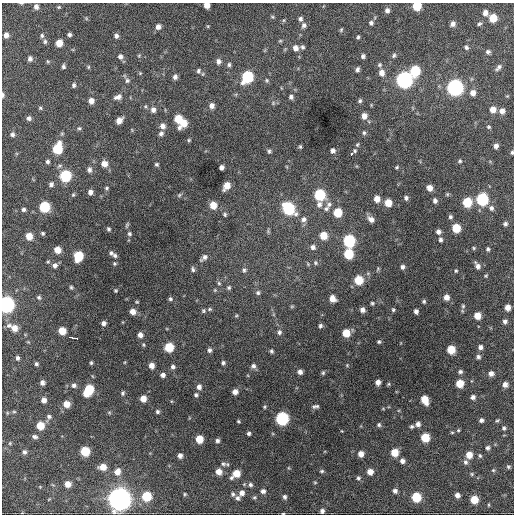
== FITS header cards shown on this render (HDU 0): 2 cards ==
NAXIS1  =                  512 / Axis length
NAXIS2  =                  512 / Axis length

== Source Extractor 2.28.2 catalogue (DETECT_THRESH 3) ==
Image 512 x 512 px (HDU 0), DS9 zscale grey, 1 PNG px = 1 image px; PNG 516 x 516 px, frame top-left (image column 1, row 512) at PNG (2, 3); no overlay
Background 1530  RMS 36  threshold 108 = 3 sigma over >= 5 px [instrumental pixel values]
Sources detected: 287; all 287 listed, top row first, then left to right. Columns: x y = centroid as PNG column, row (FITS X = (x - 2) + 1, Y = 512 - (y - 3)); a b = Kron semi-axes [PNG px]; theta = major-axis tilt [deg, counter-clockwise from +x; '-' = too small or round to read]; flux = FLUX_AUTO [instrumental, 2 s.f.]
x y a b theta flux
21 3 5 3 - 2.2e+03
207 5 5 5 - 1.9e+04
417 6 6 6 - 7.0e+04
36 7 6 5 - 8.9e+03
59 7 5 4 - 2.7e+03
387 10 5 5 - 8.1e+03
485 13 6 6 - 1.2e+04
272 17 6 3 -45 2.7e+03
86 18 5 3 - 2.6e+03
493 18 6 6 - 4.4e+04
300 19 5 4 - 6.0e+03
371 23 6 5 - 5.5e+03
453 24 5 5 - 9.9e+03
479 24 5 5 - 4.4e+03
304 25 7 6 - 7.1e+03
208 26 5 3 - 2.2e+03
158 27 6 6 - 1.1e+04
341 30 5 4 - 2.9e+03
6 35 5 5 - 1.0e+04
69 35 4 4 - 5.3e+03
42 36 6 4 -88 4.7e+03
116 36 6 5 - 7.3e+03
358 37 4 3 - 3.6e+03
280 41 6 3 18 2.8e+03
45 42 6 5 - 4.5e+03
59 43 6 5 - 2.9e+04
302 47 6 5 - 4.8e+03
466 47 5 4 - 5.0e+03
295 48 7 6 - 1.3e+04
488 52 6 5 - 5.7e+03
394 55 6 5 - 5.0e+03
120 56 7 6 - 8.9e+03
363 56 5 4 - 6.1e+03
30 59 6 5 - 7.7e+03
48 61 6 4 -31 2.9e+03
218 61 7 6 - 9.1e+03
229 65 6 5 - 5.1e+03
379 65 7 6 - 4.7e+03
63 66 6 4 -81 5.0e+03
88 67 6 4 90 2.9e+03
498 67 9 5 49 6.9e+03
357 69 6 4 77 6.0e+03
198 71 7 6 - 6.0e+03
415 71 7 6 - 1.1e+05
140 73 4 4 - 2.5e+03
381 73 8 6 -81 1.6e+04
175 77 6 5 - 8.4e+03
247 77 8 6 60 1.8e+05
127 80 6 6 - 5.7e+03
267 80 6 5 - 3.9e+03
404 80 7 7 - 7.8e+05
74 85 6 4 90 5.1e+03
455 87 7 7 - 7.4e+05
473 93 6 6 - 1.4e+04
3 95 6 3 -89 5.0e+03
118 97 10 6 18 1.2e+04
291 97 6 5 - 6.4e+03
91 101 6 6 - 1.5e+04
360 101 6 5 - 4.6e+03
273 103 6 4 49 4.1e+03
212 106 6 6 - 1.1e+04
40 108 5 5 - 3.3e+03
493 109 6 5 - 1.9e+04
153 110 7 6 - 1.0e+04
502 111 6 5 - 1.1e+04
364 116 6 5 - 1.6e+04
29 118 6 5 - 6.5e+03
178 119 7 6 - 5.0e+04
119 121 6 5 - 2.0e+04
183 123 9 5 56 3.7e+04
163 126 7 6 - 1.1e+04
489 127 6 4 -30 3.3e+03
79 128 5 5 - 3.6e+03
161 133 6 5 - 6.3e+03
364 133 6 5 - 4.7e+03
12 134 6 5 - 6.2e+03
189 140 5 4 - 2.9e+03
357 145 5 5 - 3.5e+03
496 146 5 4 - 9.0e+03
300 147 5 4 - 3.4e+03
57 148 8 6 74 1.0e+05
269 151 6 4 77 4.4e+03
333 151 5 5 - 8.3e+03
512 152 5 4 - 3.7e+03
352 153 5 3 - 3.3e+04
47 161 4 4 - 5.0e+03
460 161 6 5 - 4.2e+03
104 164 7 6 - 1.7e+04
156 164 5 4 - 3.7e+03
221 167 4 4 - 8.4e+03
397 167 5 4 - 3.1e+03
89 170 7 5 -86 7.3e+03
65 176 7 6 - 1.6e+05
51 184 5 5 - 6.9e+03
226 186 7 5 59 2.8e+04
107 188 5 4 - 3.2e+03
430 188 6 5 - 1.7e+04
90 192 5 5 - 9.3e+03
447 194 5 5 - 3.1e+03
73 195 5 4 - 3.2e+03
179 195 6 5 - 3.3e+03
319 195 7 6 - 1.5e+05
406 198 5 5 - 5.8e+03
377 199 7 6 - 1.8e+04
482 199 7 7 - 2.2e+05
435 201 6 5 - 6.7e+03
467 202 6 6 - 9.0e+04
388 203 6 5 - 3.5e+04
319 204 9 7 84 1.1e+04
329 204 11 7 53 1.1e+04
213 205 6 6 - 3.1e+04
44 207 6 6 - 1.3e+05
491 208 7 6 - 7.6e+03
23 209 4 4 - 5.4e+03
288 209 8 7 - 2.2e+05
326 209 8 6 -12 7.3e+03
337 213 6 6 - 5.9e+04
225 214 5 4 - 4.1e+03
450 217 6 5 - 4.8e+03
304 219 8 7 - 9.6e+03
371 219 8 6 -42 1.4e+04
505 224 5 5 - 5.4e+03
127 225 7 4 76 3.5e+03
456 228 6 6 - 6.2e+04
108 229 5 4 - 4.2e+03
438 232 5 5 - 7.9e+03
43 233 4 4 - 3.9e+03
129 234 6 5 - 4.5e+03
29 236 6 5 - 2.9e+04
323 236 6 6 - 4.1e+04
440 240 5 4 - 5.4e+03
349 241 7 6 - 2.3e+05
313 247 6 6 - 8.7e+03
474 248 4 4 - 2.7e+03
488 249 4 4 - 4.3e+03
57 250 5 5 - 2.7e+04
111 253 6 5 - 5.1e+03
348 254 7 6 - 9.3e+04
115 255 5 5 - 5.3e+03
78 256 7 6 - 9.5e+04
204 257 11 6 40 9.6e+03
315 263 7 6 - 4.2e+03
114 264 5 5 - 3.5e+03
55 265 7 6 - 9.3e+03
477 266 8 5 -63 1.0e+04
402 267 5 4 - 6.7e+03
193 269 7 5 -74 5.4e+03
378 269 7 5 70 3.0e+03
244 270 7 5 61 5.6e+03
456 271 4 3 - 2.6e+03
358 280 6 6 - 6.9e+04
219 283 6 5 - 4.2e+03
71 287 5 4 - 3.6e+03
229 288 6 6 - 4.8e+03
215 290 5 5 - 3.2e+03
116 291 4 4 - 2.7e+03
258 293 6 6 - 5.3e+03
39 297 6 5 - 4.6e+03
446 297 5 5 - 1.6e+04
170 299 5 5 - 4.8e+03
332 299 6 5 - 1.8e+04
424 301 4 4 - 3.7e+03
137 302 5 4 - 2.7e+03
372 303 4 4 - 3.3e+03
6 304 7 7 - 8.3e+05
292 306 6 4 19 2.6e+03
463 306 5 5 - 3.3e+03
508 307 5 5 - 1.8e+04
209 309 6 5 - 3.9e+03
362 310 5 5 - 1.0e+04
393 310 4 4 - 3.4e+03
203 311 6 5 - 4.2e+03
416 311 4 4 - 7.4e+03
133 312 6 6 - 1.7e+04
236 316 5 3 - 2.8e+03
477 316 5 5 - 3.2e+04
505 321 5 5 - 7.0e+03
104 323 5 5 - 8.9e+03
9 325 7 7 - 7.4e+03
320 326 5 5 - 5.2e+03
14 328 7 6 - 2.0e+04
62 331 6 5 - 3.9e+04
279 332 7 6 - 6.7e+03
346 333 6 6 - 4.4e+04
140 335 6 5 - 1.2e+04
73 337 8 3 -13 2.2e+04
379 342 4 4 - 3.4e+03
143 345 5 4 - 2.9e+03
169 347 6 6 - 7.5e+04
480 347 5 5 - 8.5e+03
451 349 6 6 - 5.5e+04
209 350 6 5 - 5.9e+03
271 351 6 5 - 4.2e+03
478 357 6 5 - 5.6e+03
17 358 5 4 - 5.6e+03
125 362 5 3 - 2.0e+03
91 363 4 3 - 3.9e+03
223 363 5 4 - 5.0e+03
36 364 4 3 - 4.3e+03
347 365 4 4 - 2.4e+03
151 366 6 5 - 1.5e+04
253 366 7 6 - 8.1e+03
173 367 5 5 - 6.3e+03
300 372 6 5 - 1.0e+04
460 372 5 4 - 4.6e+03
323 373 5 4 - 4.1e+03
491 373 6 5 - 1.1e+04
163 375 5 5 - 8.8e+03
378 382 5 5 - 1.2e+04
42 383 4 4 - 8.7e+03
460 383 6 6 - 4.7e+04
389 384 6 4 89 2.8e+03
505 384 5 5 - 1.2e+04
74 385 6 6 - 7.2e+03
199 387 6 5 - 9.8e+03
89 389 7 6 - 8.1e+04
235 392 5 5 - 1.3e+04
123 393 6 4 74 4.5e+03
86 394 5 4 - 2.1e+04
196 395 5 4 - 4.6e+03
473 397 5 4 - 7.9e+03
143 399 5 5 - 2.2e+04
44 400 5 5 - 1.2e+04
425 400 7 5 -65 4.3e+04
66 404 6 6 - 2.5e+04
315 406 8 4 11 5.7e+03
264 407 5 4 - 2.9e+03
14 412 6 4 -1 2.6e+03
109 412 6 3 -19 2.9e+03
157 412 5 5 - 4.8e+03
49 416 6 6 - 5.5e+03
282 418 7 7 - 3.1e+05
481 420 4 4 - 6.3e+03
238 421 4 3 - 2.7e+03
497 421 6 4 2 2.9e+03
418 424 5 5 - 9.6e+03
379 425 6 5 - 4.6e+03
40 426 6 6 - 4.2e+04
412 426 5 5 - 4.3e+03
504 428 4 4 - 4.2e+03
458 430 5 4 - 2.8e+03
342 431 4 3 - 1.7e+03
452 432 6 4 0 2.6e+03
249 433 4 3 - 4.6e+03
35 437 6 4 -14 6.0e+03
425 438 6 6 - 6.5e+04
199 439 6 5 - 4.5e+04
217 441 4 4 - 5.8e+03
488 448 5 4 - 5.9e+03
85 451 6 6 - 7.6e+04
24 452 5 5 - 6.7e+03
394 452 6 6 - 4.2e+04
361 454 5 5 - 1.6e+04
469 455 6 6 - 2.6e+04
180 456 5 5 - 9.7e+03
480 456 5 4 - 3.3e+03
402 461 5 5 - 9.4e+03
465 462 7 6 - 6.4e+03
223 464 7 6 - 6.5e+03
103 467 6 5 - 2.6e+04
508 467 5 4 - 3.6e+03
493 470 5 5 - 2.8e+03
322 471 5 4 - 3.6e+03
117 472 8 7 - 1.7e+04
219 472 6 5 - 2.0e+04
370 472 6 6 - 1.9e+04
236 474 8 5 40 3.9e+04
472 474 5 5 - 3.0e+03
358 478 6 5 - 5.2e+03
315 482 5 3 - 2.3e+03
68 484 5 5 - 2.0e+04
250 485 6 5 - 5.9e+03
263 491 5 5 - 8.1e+03
395 491 5 5 - 7.2e+03
242 493 7 6 - 1.2e+04
185 494 4 4 - 2.7e+03
233 494 6 5 - 5.1e+03
457 495 5 4 - 9.5e+03
146 496 6 6 - 8.1e+04
254 497 6 4 41 3.4e+03
285 497 5 4 - 5.5e+03
416 497 6 6 - 8.6e+04
238 498 6 5 - 6.7e+03
119 499 9 9 - 2.2e+06
474 500 6 5 - 4.4e+04
322 511 5 5 - 7.5e+03
283 513 4 2 - 2.0e+03
At the frame edge (FLAGS 8, measured only in part): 7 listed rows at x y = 21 3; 207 5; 417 6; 3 95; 512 152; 6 304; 283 513